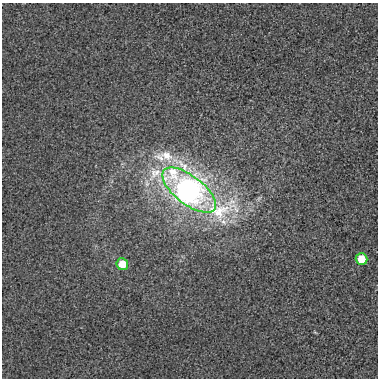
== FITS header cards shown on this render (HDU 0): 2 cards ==
NAXIS1  =                  376
NAXIS2  =                  376

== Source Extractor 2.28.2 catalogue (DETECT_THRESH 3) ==
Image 376 x 376 px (HDU 0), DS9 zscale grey, 1 PNG px = 1 image px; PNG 380 x 380 px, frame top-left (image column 1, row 376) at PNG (2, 3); each listed source drawn as its Kron ellipse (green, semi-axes under 4 px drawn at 4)
Background 0.00243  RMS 0.025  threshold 0.0751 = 3 sigma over >= 5 px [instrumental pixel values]
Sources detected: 3; all 3 listed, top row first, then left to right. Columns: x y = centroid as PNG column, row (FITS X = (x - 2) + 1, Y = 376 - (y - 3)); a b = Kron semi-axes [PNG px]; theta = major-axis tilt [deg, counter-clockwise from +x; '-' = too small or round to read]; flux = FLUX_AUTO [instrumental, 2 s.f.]
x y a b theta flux
189 190 32 14 -38 1500
361 259 6 6 - 38
122 264 6 6 - 34